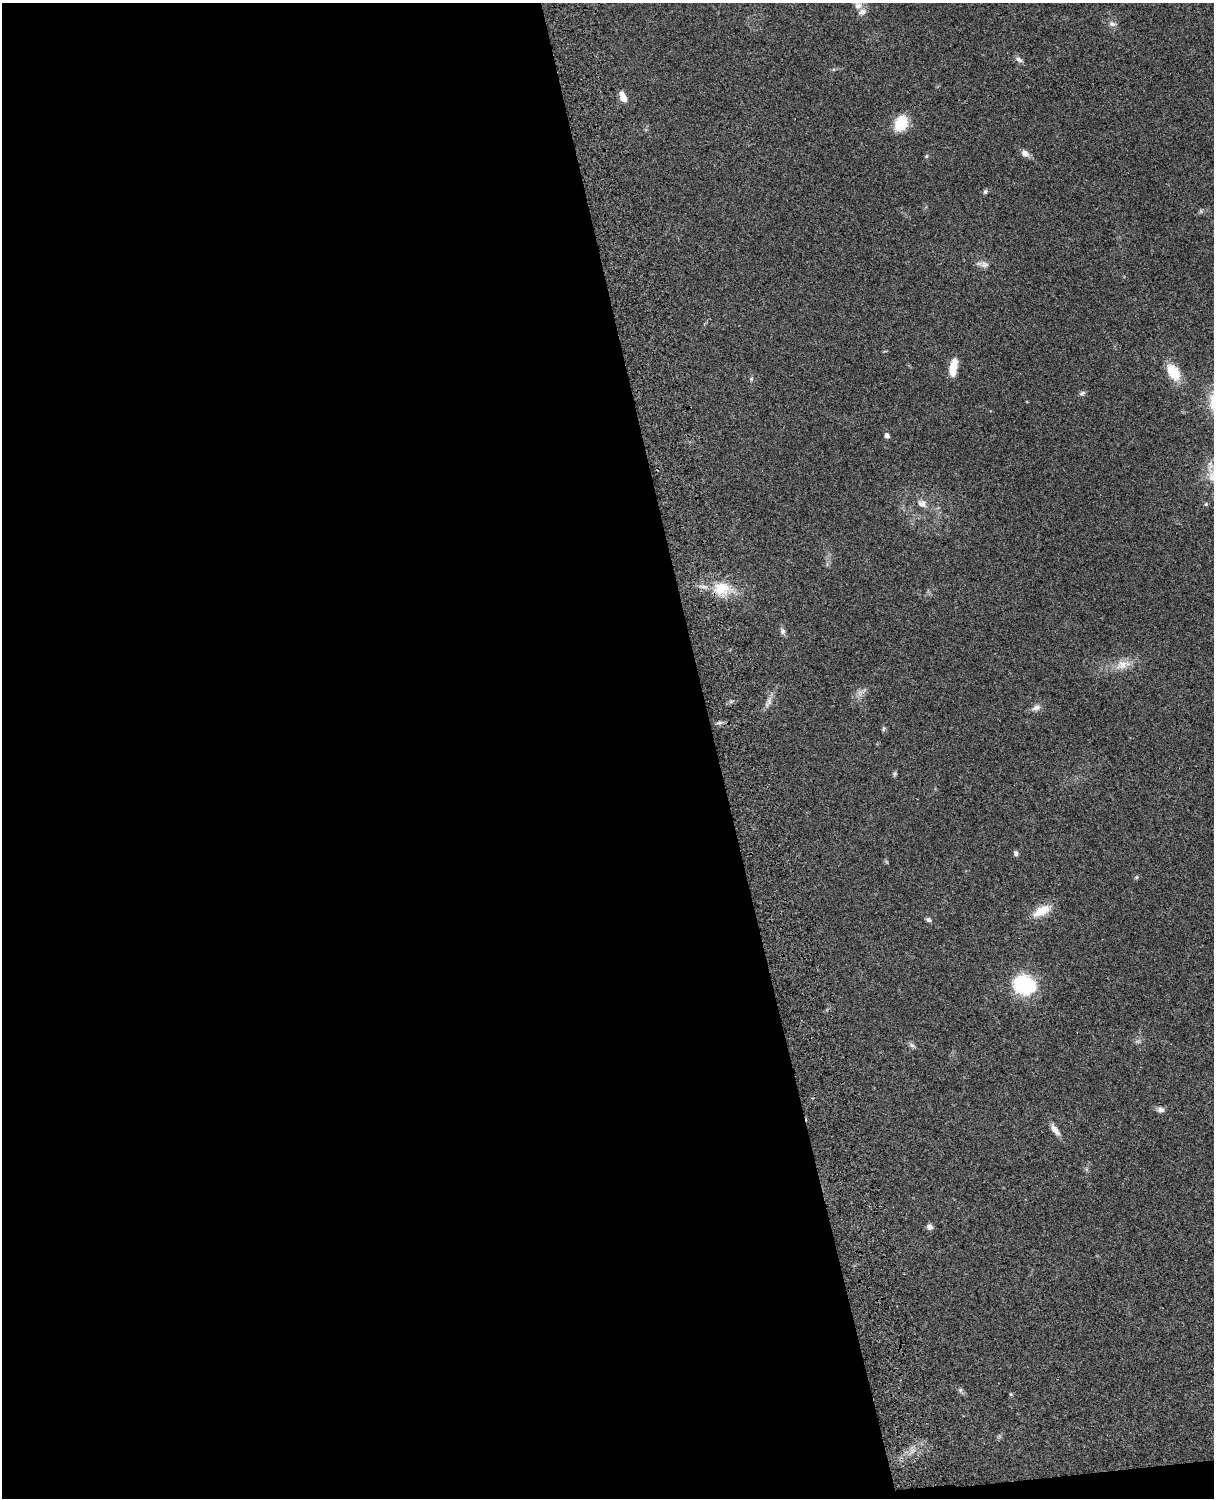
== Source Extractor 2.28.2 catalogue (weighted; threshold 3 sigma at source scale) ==
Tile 9 of 4 x 3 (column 1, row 3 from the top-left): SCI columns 121-1332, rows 277-1772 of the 5087 x 4927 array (HDU 1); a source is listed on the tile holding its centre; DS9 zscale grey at full resolution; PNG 1216 x 1500 px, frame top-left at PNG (2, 3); no overlay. Shown black and unused: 59% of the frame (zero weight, under 3 of 4 exposures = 6% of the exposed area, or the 3 px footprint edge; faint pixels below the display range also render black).
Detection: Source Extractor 2.28.2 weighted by HDU 2 'WHT'; one run over the whole footprint, this tile lists its part. Background 0.0809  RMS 0.0058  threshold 0.0262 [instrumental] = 3 sigma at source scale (4.5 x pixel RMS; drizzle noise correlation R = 1.50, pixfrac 1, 0.05/0.05 arcsec/px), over >= 5 px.
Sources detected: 39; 1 too faint to see at this stretch — not listed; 1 inside a brighter listed object's ellipse — not listed separately; the other 37 listed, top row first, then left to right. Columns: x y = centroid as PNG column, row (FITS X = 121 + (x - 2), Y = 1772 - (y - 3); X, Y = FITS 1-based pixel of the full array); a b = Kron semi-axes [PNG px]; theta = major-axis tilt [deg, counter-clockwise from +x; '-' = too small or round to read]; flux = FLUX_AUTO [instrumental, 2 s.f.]
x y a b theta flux
858 5 11 10 - 3.7
1112 24 10 7 -13 2.2
1019 60 11 6 -25 1.9
623 97 12 6 -66 5
901 123 18 13 65 15
1025 153 11 8 -39 3.2
926 156 5 4 - 0.77
985 192 7 5 74 1
984 264 13 9 -23 3
953 367 17 7 80 11
1173 372 21 12 -58 13
751 379 6 5 - 0.91
1082 393 8 5 21 1.3
887 436 5 4 - 2.7
922 503 13 9 -25 4.1
1206 504 5 4 - 0.83
721 588 21 16 11 16
783 631 9 6 82 1.6
1122 665 21 12 24 7.8
863 691 11 4 35 2
769 701 15 7 82 3.2
1036 708 12 8 23 2.9
719 723 8 5 8 1.4
884 728 8 5 83 0.97
895 774 7 5 70 0.94
1016 853 7 5 -77 1.4
1136 877 6 5 - 0.82
1041 911 25 11 28 10
928 920 7 5 -22 1.3
1024 985 20 16 -21 49
912 1045 8 6 -22 1.5
1161 1109 10 8 -22 2.3
1055 1130 18 7 -56 4.1
1086 1169 6 4 -72 0.88
930 1227 8 6 -45 2.2
960 1390 6 6 - 1.2
1011 1394 5 4 - 0.64
Overlapping masked pixels (flux is a lower limit): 1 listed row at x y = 721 588